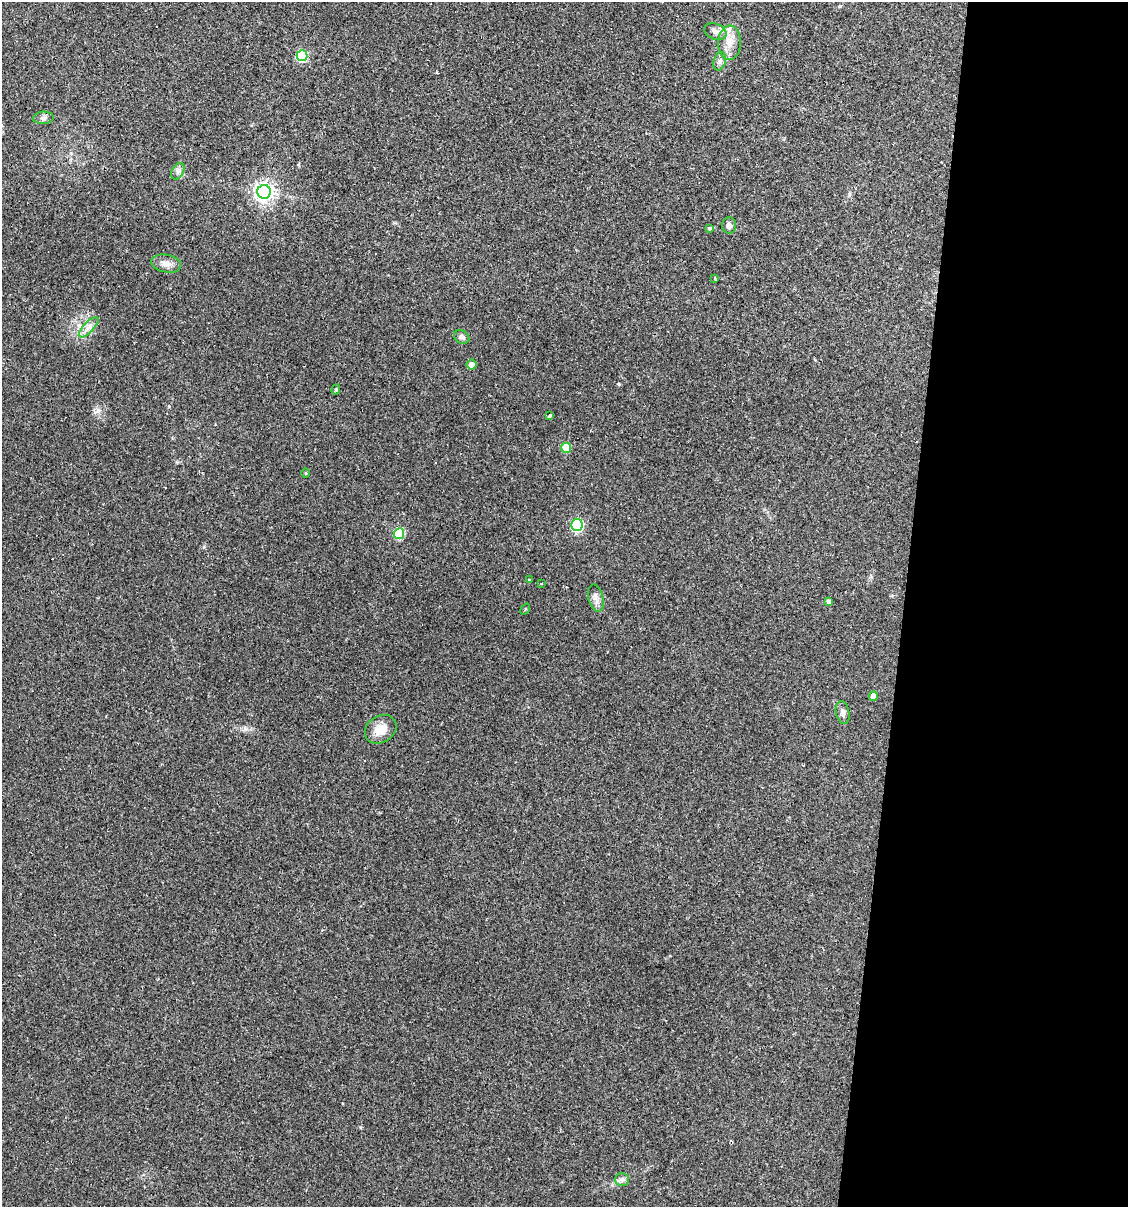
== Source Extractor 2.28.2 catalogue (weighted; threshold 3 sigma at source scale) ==
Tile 12 of 4 x 4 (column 4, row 3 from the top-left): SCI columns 3489-4614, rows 1207-2411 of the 4843 x 4822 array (HDU 1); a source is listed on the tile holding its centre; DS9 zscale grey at full resolution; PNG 1130 x 1209 px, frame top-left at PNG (2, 2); each listed source drawn as its Kron ellipse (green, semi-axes under 4 px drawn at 4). Shown black and unused: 20% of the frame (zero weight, under 2 of 3 exposures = <1% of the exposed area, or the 3 px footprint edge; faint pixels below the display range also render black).
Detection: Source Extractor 2.28.2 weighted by HDU 2 'WHT'; one run over the whole footprint, this tile lists its part. Background 0.0907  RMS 0.006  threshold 0.0272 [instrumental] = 3 sigma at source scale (4.5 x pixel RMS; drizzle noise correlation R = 1.50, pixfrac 1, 0.05/0.05 arcsec/px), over >= 5 px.
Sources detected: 34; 5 cosmic-ray / hot-pixel residue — neither listed nor drawn; the other 29 listed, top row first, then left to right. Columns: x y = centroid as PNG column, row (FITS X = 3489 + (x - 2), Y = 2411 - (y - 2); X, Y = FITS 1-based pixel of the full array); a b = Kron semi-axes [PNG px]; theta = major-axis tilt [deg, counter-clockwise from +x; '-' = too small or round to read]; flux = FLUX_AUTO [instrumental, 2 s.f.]
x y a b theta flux
715 31 11 8 -20 3.1
729 43 17 11 88 7.9
302 56 5 5 - 50
720 61 9 6 73 2
43 118 10 6 3 1.9
178 171 9 5 60 1.9
264 192 7 7 - 300
729 225 8 7 - 2.4
710 228 4 3 - 1
166 264 15 9 -11 4.5
715 279 3 2 - 0.75
89 327 13 5 46 2.9
462 337 8 6 -31 2
471 365 5 5 - 3.6
336 389 5 4 - 0.92
550 416 4 3 - 3.9
566 448 5 5 - 18
306 473 5 3 - 0.5
577 525 6 6 - 75
399 534 5 5 - 35
529 580 3 3 - 0.91
542 583 3 3 - 1.4
596 598 14 7 -75 3.3
829 601 4 4 - 1.7
525 609 6 3 52 0.54
873 696 4 4 - 4
843 713 11 6 -77 2.4
381 729 17 13 33 8.7
622 1179 7 6 - 1.7
Unlisted compact peaks at least as high as the median listed source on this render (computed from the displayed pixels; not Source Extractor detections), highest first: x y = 98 410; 245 729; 619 384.